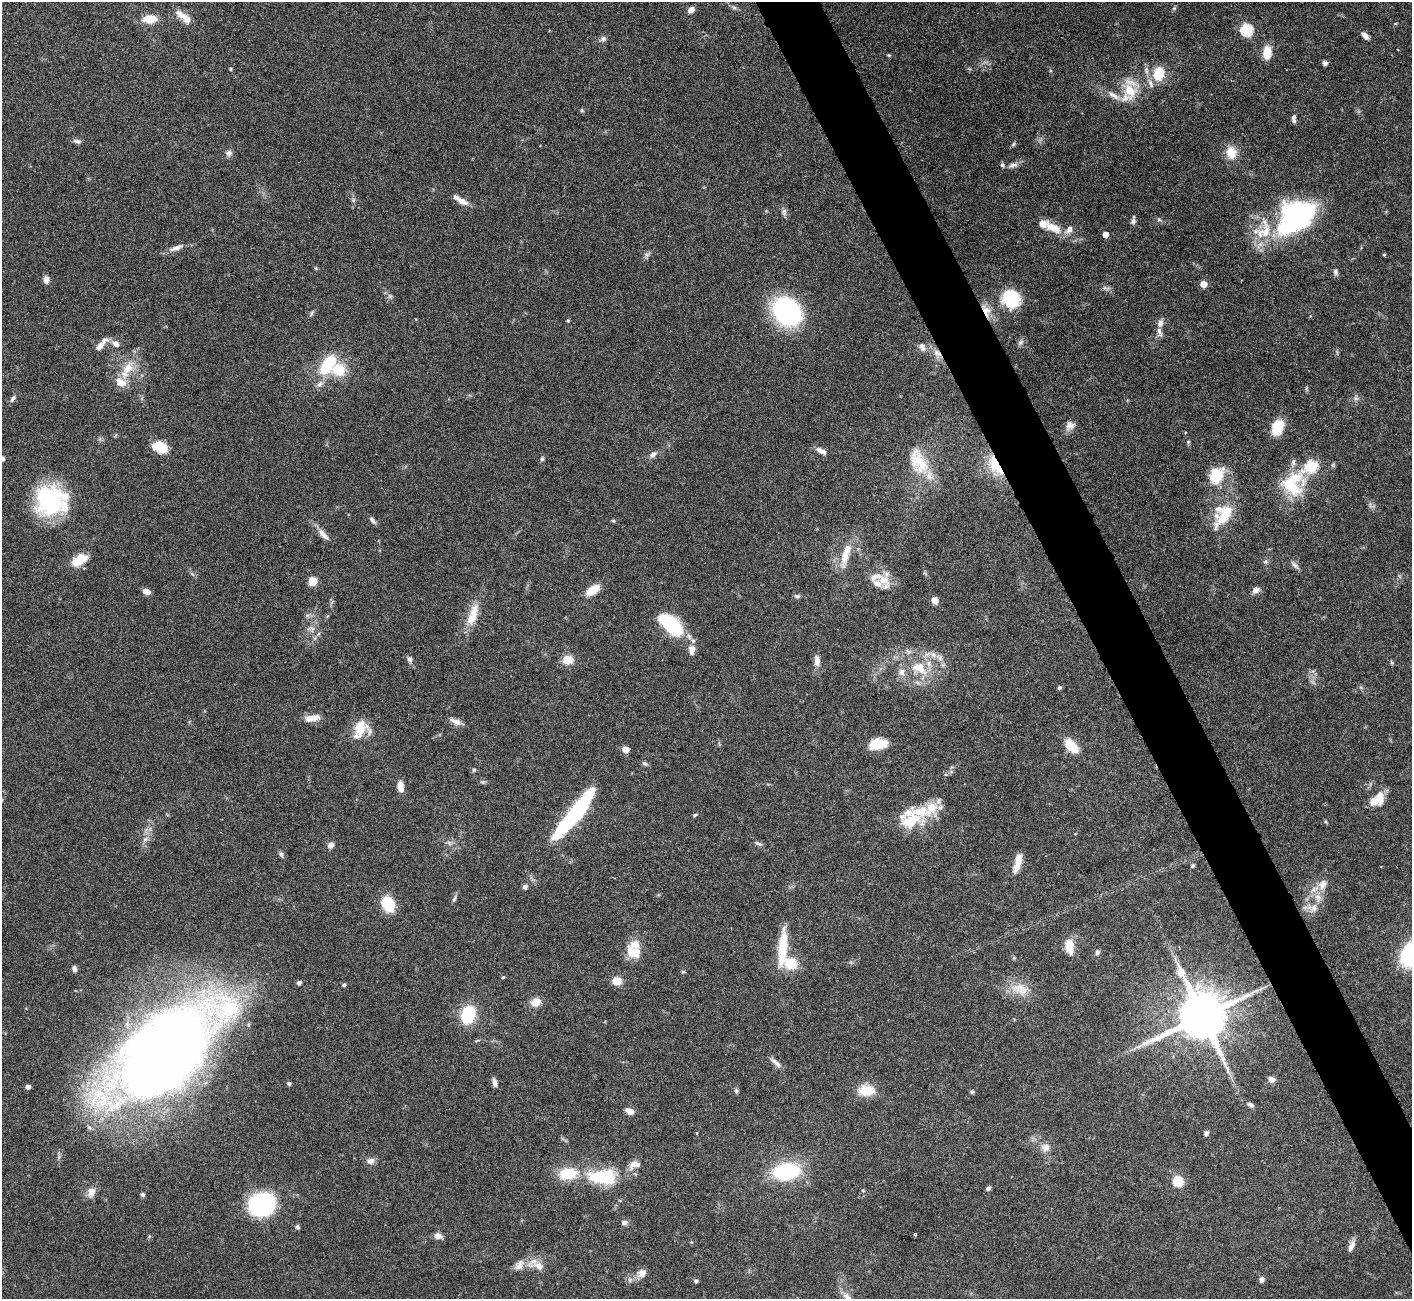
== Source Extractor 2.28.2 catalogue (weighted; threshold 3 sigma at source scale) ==
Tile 6 of 4 x 4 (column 2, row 2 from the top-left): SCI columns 1411-2820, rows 2750-4046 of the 5644 x 5631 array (HDU 1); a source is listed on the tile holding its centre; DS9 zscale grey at full resolution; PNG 1414 x 1301 px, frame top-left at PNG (2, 2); no overlay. Shown black and unused: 4% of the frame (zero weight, under 3 of 6 exposures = <1% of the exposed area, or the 3 px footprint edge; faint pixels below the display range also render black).
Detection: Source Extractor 2.28.2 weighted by HDU 2 'WHT'; one run over the whole footprint, this tile lists its part. Background 0.0973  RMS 0.0033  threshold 0.0137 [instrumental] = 3 sigma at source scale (4.09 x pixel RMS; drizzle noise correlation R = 1.36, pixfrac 0.8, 0.05/0.05 arcsec/px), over >= 5 px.
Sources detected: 203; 32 inside a brighter listed object's ellipse — not listed separately; the other 171 listed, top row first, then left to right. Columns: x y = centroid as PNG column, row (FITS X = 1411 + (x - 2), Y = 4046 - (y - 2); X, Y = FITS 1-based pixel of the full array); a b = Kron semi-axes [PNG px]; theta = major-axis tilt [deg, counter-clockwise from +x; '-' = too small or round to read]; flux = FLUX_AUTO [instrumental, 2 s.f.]
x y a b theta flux
734 8 6 5 - 0.67
1174 8 6 5 - 0.49
691 10 8 6 52 1.8
184 17 23 8 -39 3.9
150 19 13 8 2 6.6
1247 30 6 6 - 36
1365 36 11 6 -47 1.6
603 39 9 7 34 1.1
1267 52 13 8 88 6
889 55 6 4 -19 0.4
1325 63 5 5 - 1
231 69 4 3 - 0.34
1146 70 12 6 -77 1.4
1159 73 15 12 73 8
1130 91 24 17 -62 9.1
582 110 5 5 - 0.56
1293 117 7 6 - 0.71
77 141 12 6 -12 1
1013 144 7 5 46 0.54
1231 152 17 14 -85 4.6
229 153 9 8 - 1.3
1013 165 16 6 13 1.5
353 200 6 5 - 0.54
460 200 22 7 -32 2.7
784 212 11 6 90 1
1296 218 40 26 38 69
1159 219 6 5 - 0.57
1133 220 10 5 80 0.97
1053 228 24 11 -24 5.6
1260 233 17 11 72 5.2
1105 234 5 4 - 2.7
176 248 22 6 20 2.3
647 255 7 6 - 0.81
1384 255 4 3 - 0.35
316 268 5 5 - 0.36
1335 272 9 6 -78 0.91
46 279 8 6 -87 1.9
1204 284 5 5 - 5.1
1106 288 12 5 -17 1
390 296 7 6 - 0.78
1011 299 21 20 - 16
986 311 19 10 -67 4.4
787 312 27 21 -43 53
312 313 11 4 62 0.63
568 321 4 4 - 0.37
1160 323 11 7 71 1.6
104 340 14 9 18 1.9
1020 342 10 6 44 0.96
116 344 10 8 -37 1.8
922 347 13 10 -62 1.9
937 353 12 8 -43 2.4
327 365 24 13 56 14
127 369 32 13 58 7.5
1356 398 8 6 -21 0.9
13 399 10 5 54 0.9
1070 426 13 11 44 2
1277 427 18 12 63 7
1188 442 5 5 - 0.4
160 447 13 9 -26 9.2
819 450 9 6 -17 1.2
653 455 11 7 42 1.4
2 458 6 6 - 0.76
542 459 6 5 - 0.53
918 462 41 22 -65 13
995 466 28 12 -62 11
1311 466 7 6 - 28
1216 476 8 6 72 30
1293 484 35 29 58 17
50 501 34 30 31 33
1224 515 40 15 54 11
372 520 11 5 -50 0.93
613 521 5 4 - 0.42
323 534 23 7 -45 2.5
845 555 38 9 80 5.8
79 560 16 9 33 7.4
1265 562 7 7 - 0.73
1295 565 16 5 -45 1.2
884 579 28 14 -83 5
313 581 9 8 - 3.8
593 590 14 7 34 6.4
1256 590 9 7 29 1.6
147 592 8 5 -19 2
797 596 9 5 -1 0.69
935 600 5 5 - 4.8
474 612 24 11 81 5.4
672 625 26 13 -41 24
311 628 13 5 4 1.2
315 638 7 4 71 0.58
692 650 13 8 -88 2.6
939 658 12 7 -40 2
409 659 9 6 -71 1
568 660 11 9 14 4.4
817 661 14 7 -86 2.1
919 668 26 15 -31 10
1059 688 5 5 - 0.5
312 718 17 7 10 3.6
455 721 15 7 -22 2
360 728 20 17 76 8.7
878 744 17 10 9 8.1
1071 746 15 8 -48 8.3
625 750 5 5 - 5.7
645 763 9 5 -30 0.69
474 770 5 5 - 0.5
482 782 7 5 -2 0.63
400 786 12 7 -81 2.9
1377 800 19 11 35 6.1
921 811 34 19 12 10
574 814 67 13 51 36
695 815 6 3 25 0.46
1325 821 5 4 - 0.37
145 839 9 6 27 1.2
449 843 7 6 - 0.9
758 844 11 4 -22 0.78
331 845 8 7 - 1.4
281 855 8 5 -72 0.77
1018 858 31 7 73 3.7
1193 866 6 4 41 0.46
1323 885 16 10 70 3.2
525 887 6 6 - 0.94
1318 898 15 10 -86 3.4
454 899 11 4 68 0.76
388 904 17 13 -66 8.9
1069 946 18 10 -81 4.6
783 947 48 10 85 11
633 952 21 16 -29 5.6
1097 952 7 5 77 0.88
851 962 5 5 - 0.49
74 969 7 5 -73 1.2
683 972 6 3 -18 0.39
503 977 5 4 - 0.3
617 981 10 8 2 3.6
299 983 5 4 - 0.94
344 985 5 4 - 0.59
1020 989 28 16 -14 6.5
535 1002 11 9 20 3.3
468 1014 15 11 71 18
1202 1016 15 14 - 1900
164 1053 77 36 41 710
775 1062 18 6 -40 1.6
1271 1079 9 7 -28 1.4
494 1082 10 5 -74 1.4
289 1083 5 4 - 0.73
28 1087 4 4 - 1.5
866 1090 19 13 -3 7.1
736 1091 6 5 - 0.61
972 1092 5 4 - 0.54
1250 1105 10 6 -28 0.98
629 1111 10 7 -24 2.1
697 1133 4 3 - 0.23
1206 1133 7 5 56 0.84
1045 1147 12 11 - 2.5
370 1161 11 8 0 1.6
637 1164 8 7 - 1
786 1171 20 12 5 35
603 1177 42 20 -1 18
1178 1181 8 7 - 9.4
988 1188 5 4 - 0.77
863 1190 5 4 - 0.37
91 1192 12 9 73 2.8
142 1195 5 4 - 0.74
262 1204 18 15 9 56
624 1223 7 7 - 1.2
297 1227 5 5 - 0.65
438 1236 10 8 -22 1.7
1351 1246 17 6 65 1.9
519 1265 16 11 55 2.7
539 1266 21 11 -16 4
642 1273 12 9 44 2.3
1261 1280 7 6 - 1.1
696 1281 5 4 - 0.77
847 1297 18 8 -52 2.6
Overlapping masked pixels (flux is a lower limit): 4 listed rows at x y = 986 311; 937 353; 995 466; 1202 1016
Isophote crosses this tile's border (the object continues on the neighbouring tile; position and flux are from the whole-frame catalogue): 2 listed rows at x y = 2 458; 847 1297